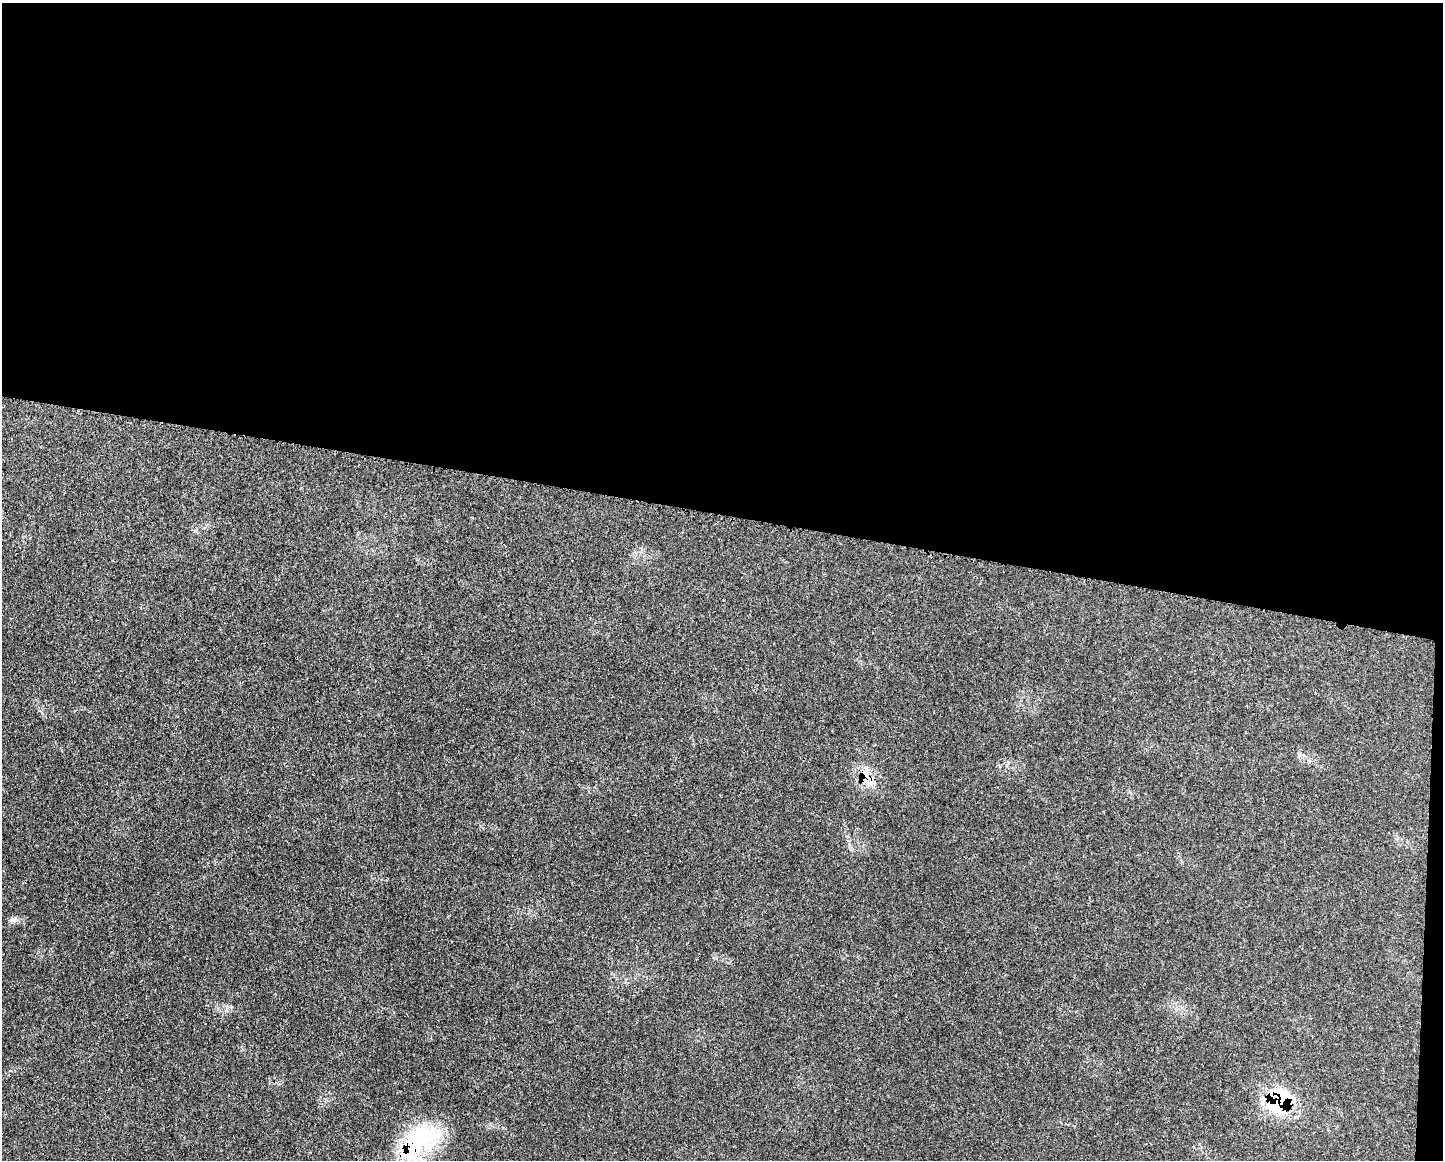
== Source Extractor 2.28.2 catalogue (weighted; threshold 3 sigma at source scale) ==
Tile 3 of 3 x 4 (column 3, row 1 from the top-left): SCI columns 3004-4444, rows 3475-4632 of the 4687 x 4654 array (HDU 1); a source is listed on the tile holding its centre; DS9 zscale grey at full resolution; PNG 1445 x 1162 px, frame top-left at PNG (2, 3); no overlay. Shown black and unused: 45% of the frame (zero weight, under 3 of 4 exposures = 2% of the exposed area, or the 3 px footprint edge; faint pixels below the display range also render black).
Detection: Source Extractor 2.28.2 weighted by HDU 2 'WHT'; one run over the whole footprint, this tile lists its part. Background 0.0414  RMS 0.0027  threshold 0.0121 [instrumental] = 3 sigma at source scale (4.5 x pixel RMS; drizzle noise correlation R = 1.50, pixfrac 1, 0.05/0.05 arcsec/px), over >= 5 px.
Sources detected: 5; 1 inside a brighter listed object's ellipse — not listed separately; the other 4 listed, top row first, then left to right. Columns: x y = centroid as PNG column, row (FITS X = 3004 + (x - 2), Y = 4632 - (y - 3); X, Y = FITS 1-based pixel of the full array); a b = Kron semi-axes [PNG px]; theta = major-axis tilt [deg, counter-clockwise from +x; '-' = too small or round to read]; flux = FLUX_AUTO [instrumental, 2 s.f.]
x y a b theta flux
866 774 14 10 -62 3.5
14 919 8 5 32 0.82
1278 1101 27 25 -89 22
418 1143 68 32 39 30
Overlapping masked pixels (flux is a lower limit): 3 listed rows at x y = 866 774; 1278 1101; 418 1143
Isophote crosses this tile's border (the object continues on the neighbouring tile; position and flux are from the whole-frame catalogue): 1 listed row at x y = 418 1143